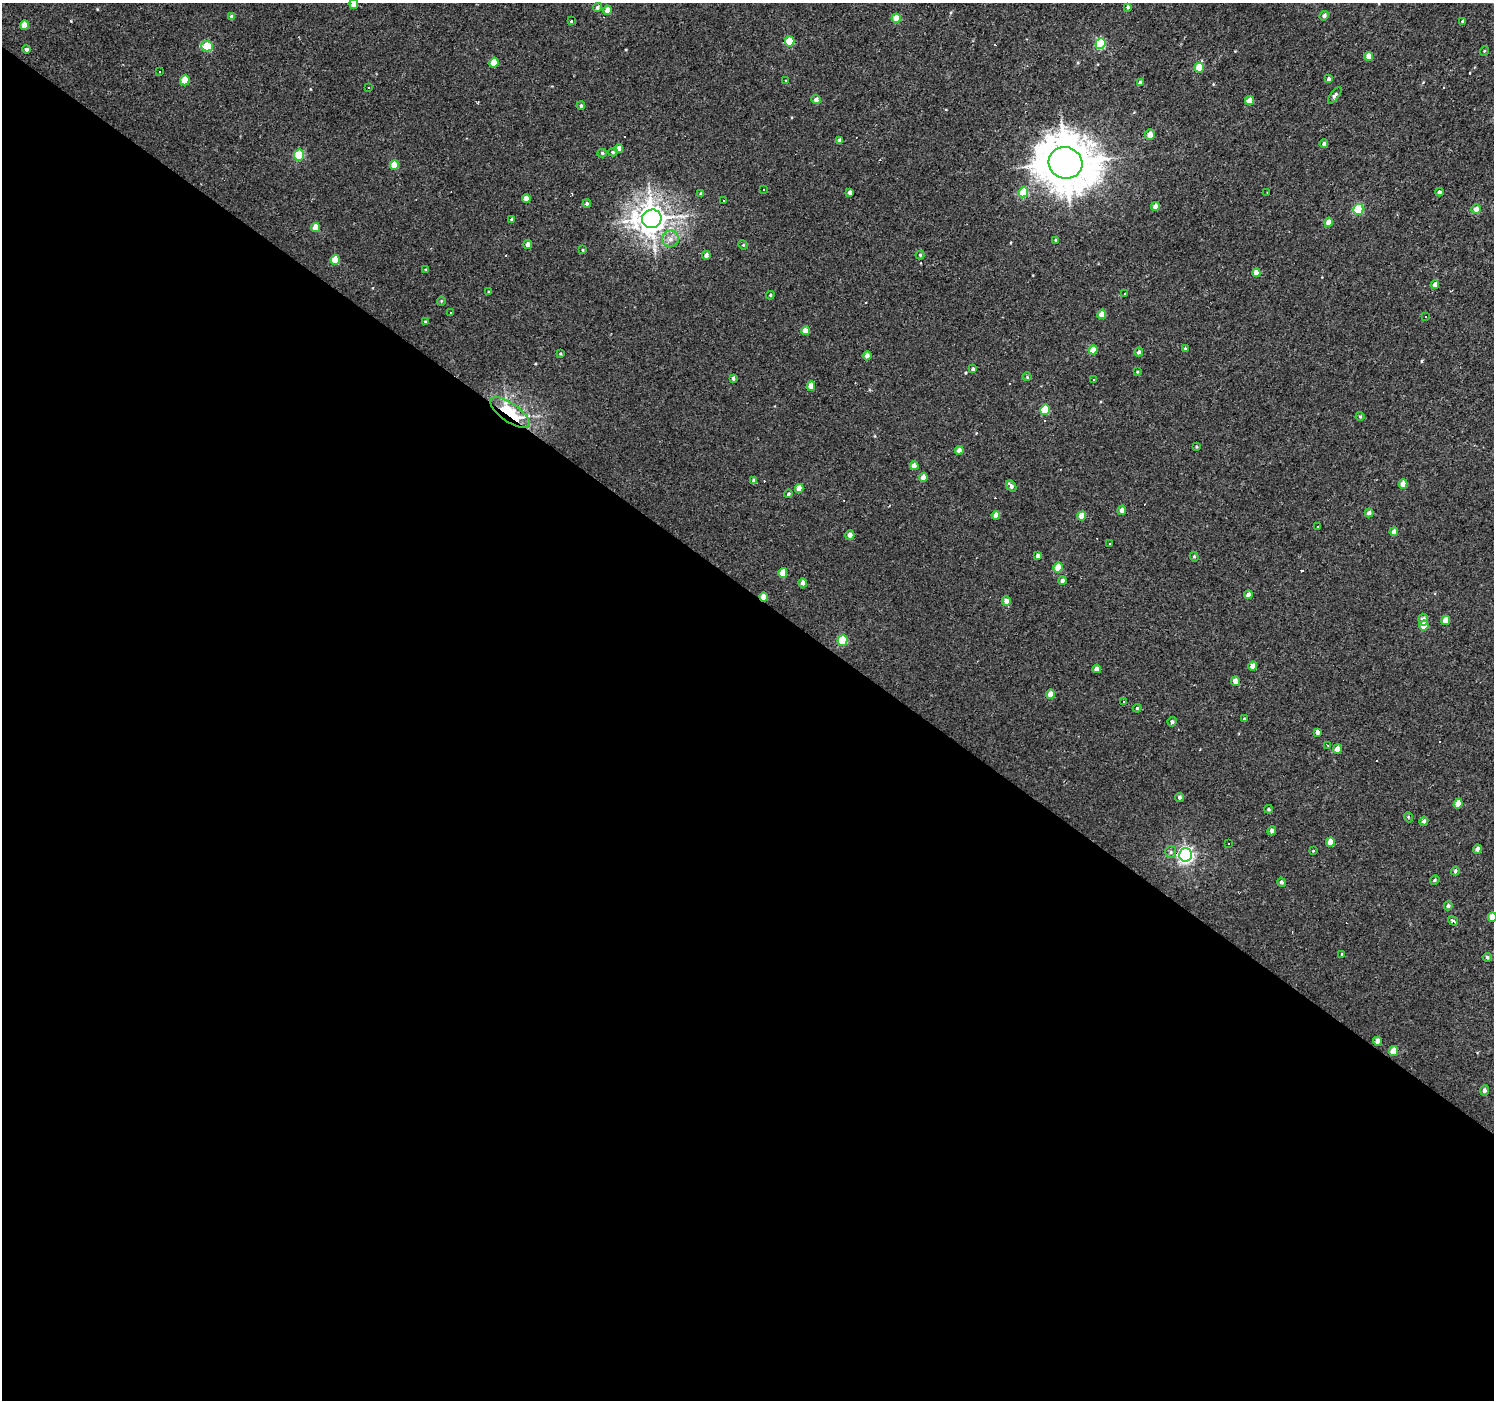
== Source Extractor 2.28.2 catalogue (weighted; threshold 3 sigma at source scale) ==
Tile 14 of 4 x 4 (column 2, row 4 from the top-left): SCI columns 1493-2984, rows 174-1571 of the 5971 x 6007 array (HDU 1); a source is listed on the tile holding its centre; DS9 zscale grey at full resolution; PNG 1496 x 1402 px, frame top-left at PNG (2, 3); each listed source drawn as its Kron ellipse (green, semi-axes under 4 px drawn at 4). Shown black and unused: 58% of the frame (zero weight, under 2 of 3 exposures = <1% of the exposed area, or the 3 px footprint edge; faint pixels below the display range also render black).
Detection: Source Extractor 2.28.2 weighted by HDU 2 'WHT'; one run over the whole footprint, this tile lists its part. Background 0.00425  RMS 0.0033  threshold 0.0147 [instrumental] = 3 sigma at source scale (4.5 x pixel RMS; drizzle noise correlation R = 1.50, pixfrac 1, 0.0396/0.0396 arcsec/px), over >= 5 px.
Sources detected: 170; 19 cosmic-ray / hot-pixel residue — neither listed nor drawn; the other 151 listed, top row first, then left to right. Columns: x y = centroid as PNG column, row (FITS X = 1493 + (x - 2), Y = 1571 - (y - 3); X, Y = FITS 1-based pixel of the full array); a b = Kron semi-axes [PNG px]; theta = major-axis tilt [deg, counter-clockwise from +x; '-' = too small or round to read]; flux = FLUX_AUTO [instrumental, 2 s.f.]
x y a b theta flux
354 4 5 4 - 2.8
597 7 4 4 - 0.75
1128 7 4 3 - 0.64
607 10 4 4 - 3.4
1324 16 5 4 - 0.99
232 17 4 4 - 1.1
896 18 5 4 - 4.5
571 21 3 3 - 0.96
1462 21 3 3 - 0.36
24 25 5 4 - 4.1
790 41 5 4 - 9.1
1100 43 5 5 - 22
207 46 6 5 - 14
27 49 4 4 - 0.76
1484 51 5 3 - 0.27
1369 56 4 4 - 3
494 63 5 4 - 5.5
1199 68 5 4 - 6.7
160 72 3 3 - 1.3
1328 79 4 4 - 0.72
185 80 5 4 - 6.9
785 80 3 3 - 1.2
1140 82 4 4 - 0.71
368 88 3 3 - 0.6
1335 95 10 4 53 0.86
816 99 5 4 - 1.4
1250 101 4 4 - 4.4
581 106 4 4 - 0.55
1150 134 5 5 - 2.2
840 141 4 4 - 1.2
1324 144 4 4 - 1.1
619 149 4 4 - 2.8
613 152 5 4 - 0.52
602 153 4 4 - 0.46
299 155 5 5 - 17
1065 163 17 15 -21 1300
394 165 5 4 - 5.2
764 189 3 2 - 0.31
850 192 4 3 - 1
1023 192 5 5 - 15
1439 192 4 4 - 0.8
1267 193 2 2 - 0.19
701 194 3 3 - 0.66
526 199 4 4 - 2.5
723 200 2 2 - 0.44
587 204 4 4 - 0.69
1155 207 4 4 - 2.2
1358 209 5 5 - 17
1476 209 5 5 - 1.7
512 219 4 3 - 0.6
652 219 10 9 - 390
1328 222 5 4 - 2.8
315 227 5 4 - 4
670 239 8 8 - 1.9
1056 240 3 3 - 0.38
528 244 4 4 - 1.8
743 245 5 4 - 0.42
583 250 3 3 - 0.34
706 255 4 4 - 1.5
920 255 4 4 - 0.38
335 260 5 4 - 5.5
426 269 4 3 - 0.31
1256 273 4 4 - 2.6
1435 285 4 4 - 1.9
488 292 3 2 - 0.25
1125 294 3 3 - 0.48
770 295 4 3 - 0.37
441 301 4 4 - 0.34
451 312 3 3 - 0.6
1102 314 4 4 - 3.9
1425 316 2 2 - 0.25
425 321 3 3 - 0.29
805 331 4 4 - 4.1
1185 349 4 3 - 0.48
1093 350 4 4 - 4.3
1139 352 4 4 - 0.96
560 354 3 3 - 0.36
867 356 4 4 - 1.6
973 369 4 4 - 0.71
1138 372 3 3 - 0.35
1027 377 4 4 - 0.34
733 378 4 3 - 0.81
1093 380 3 2 - 0.26
811 386 4 4 - 3.1
1045 410 5 5 - 13
510 413 23 9 -35 20
1360 416 4 4 - 0.41
1197 447 4 3 - 0.33
959 450 4 4 - 1.7
914 466 4 4 - 2.7
923 478 4 4 - 2.5
754 481 4 4 - 1.4
1403 484 5 4 - 3
1011 486 6 4 -50 1.2
799 489 4 4 - 3.4
788 494 4 4 - 0.65
1122 510 5 4 - 1.6
1369 513 4 4 - 1.2
996 515 4 4 - 2.3
1082 516 4 4 - 3.5
1318 527 4 3 - 0.52
1394 532 4 4 - 1.7
850 535 5 4 - 1.7
1109 544 3 2 - 0.36
1038 556 4 3 - 1.1
1194 557 5 4 - 0.48
1058 567 5 4 - 6.9
783 573 5 4 - 5
1062 580 4 4 - 1
803 583 4 4 - 1.6
1248 595 4 4 - 1.5
764 597 4 4 - 3.5
1006 601 4 4 - 1.8
1423 620 6 5 - 2
1446 620 5 4 - 3.3
1424 626 5 5 - 3.4
843 640 5 5 - 15
1253 666 4 4 - 2.6
1097 669 4 4 - 1.5
1235 681 4 4 - 2.4
1050 694 5 4 - 2.8
1124 702 3 2 - 0.39
1137 708 4 3 - 0.37
1244 719 3 3 - 0.26
1172 722 5 4 - 0.68
1318 732 4 4 - 1.5
1328 745 3 2 - 0.63
1337 749 5 4 - 1.8
1180 797 4 4 - 0.77
1458 804 5 4 - 3.5
1269 809 4 3 - 0.43
1408 817 5 3 - 0.29
1424 821 4 4 - 0.88
1272 831 4 4 - 1
1330 842 5 4 - 3
1229 844 3 2 - 0.56
1477 849 4 4 - 1.2
1313 851 3 3 - 0.23
1171 852 6 5 - 0.74
1185 855 6 6 - 94
1455 871 4 4 - 0.51
1435 880 5 4 - 0.43
1281 882 4 4 - 0.62
1448 906 4 4 - 0.78
1492 917 5 4 - 3.2
1453 921 5 4 - 0.73
1342 954 3 2 - 0.22
1487 957 5 4 - 0.57
1377 1041 4 4 - 1.8
1394 1051 5 4 - 4
1484 1090 5 4 - 1
Overlapping masked pixels (flux is a lower limit): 2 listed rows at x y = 510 413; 764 597
Isophote crosses this tile's border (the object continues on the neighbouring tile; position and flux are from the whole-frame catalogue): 2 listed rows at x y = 354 4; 1492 917